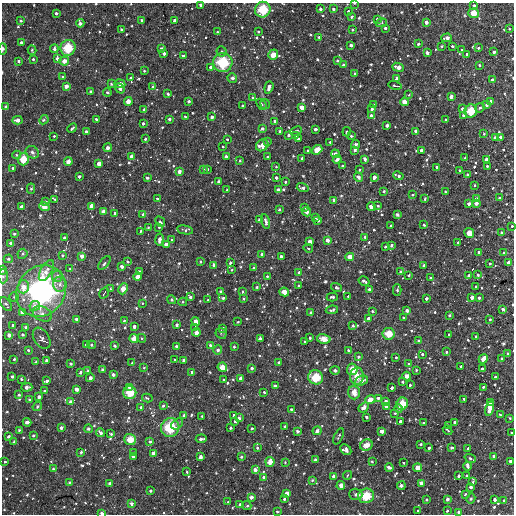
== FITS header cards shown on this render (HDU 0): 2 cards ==
NAXIS1  =                  512
NAXIS2  =                  512

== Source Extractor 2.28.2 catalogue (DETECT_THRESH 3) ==
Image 512 x 512 px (HDU 0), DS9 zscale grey, 1 PNG px = 1 image px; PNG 516 x 516 px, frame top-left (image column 1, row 512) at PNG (2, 3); each listed source drawn as its Kron ellipse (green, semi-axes under 4 px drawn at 4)
Background 3210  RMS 130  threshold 397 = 3 sigma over >= 5 px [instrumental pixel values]
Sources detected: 772; of the 772, the 500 brightest by FLUX_AUTO listed and drawn (272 fainter detections omitted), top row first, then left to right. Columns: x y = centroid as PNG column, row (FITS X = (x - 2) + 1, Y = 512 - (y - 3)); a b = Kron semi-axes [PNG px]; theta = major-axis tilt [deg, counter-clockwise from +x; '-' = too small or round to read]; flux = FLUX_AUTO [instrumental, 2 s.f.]
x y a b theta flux
354 3 3 2 - 1.4e+04
201 5 3 3 - 3.9e+04
474 5 3 3 - 2.0e+04
320 9 3 3 - 3.4e+04
333 9 3 3 - 2.1e+04
263 10 8 7 - 2.7e+05
348 11 3 3 - 2.2e+04
56 13 3 3 - 3.0e+04
473 13 5 5 - 1.5e+05
352 17 3 3 - 2.5e+04
377 19 3 3 - 2.7e+04
142 20 3 3 - 1.9e+04
174 20 4 3 - 4.6e+04
21 21 3 3 - 2.8e+04
426 22 4 3 - 4.9e+04
80 23 4 3 - 4.7e+04
382 23 5 4 - 1.4e+04
385 28 3 3 - 2.2e+04
121 29 3 2 - 1.9e+04
509 29 3 2 - 1.4e+04
353 30 3 3 - 1.8e+04
217 32 3 3 - 1.5e+04
258 32 3 3 - 1.8e+04
319 37 4 4 - 1.7e+04
447 38 5 3 - 6.5e+04
21 42 3 3 - 2.8e+04
418 44 3 3 - 2.7e+04
351 45 3 3 - 3.7e+04
442 46 3 3 - 1.5e+04
452 46 3 3 - 2.5e+04
68 48 8 7 - 2.7e+05
478 48 3 3 - 1.8e+04
3 49 5 3 - 2.6e+04
54 49 4 4 - 4.4e+04
161 49 3 3 - 2.8e+04
32 50 4 3 - 1.7e+04
462 50 3 2 - 1.5e+04
222 51 5 5 - 1.9e+04
494 52 3 3 - 2.9e+04
164 53 3 3 - 4.0e+04
427 53 3 3 - 4.3e+04
467 54 3 3 - 2.5e+04
273 55 5 5 - 1.2e+05
183 56 3 3 - 1.9e+04
33 59 3 3 - 1.9e+04
57 59 4 4 - 4.2e+04
337 60 3 3 - 1.8e+04
19 61 3 3 - 2.4e+04
64 61 5 4 - 7.4e+04
223 62 10 9 - 4.1e+05
343 65 3 3 - 2.5e+04
479 65 3 3 - 1.5e+04
211 67 3 3 - 3.4e+04
398 67 6 3 -20 7.4e+04
144 71 3 3 - 1.4e+04
355 74 3 3 - 1.3e+04
63 77 3 3 - 1.4e+04
131 78 3 3 - 1.9e+04
232 78 5 4 - 2.7e+04
397 78 4 3 - 2.2e+04
492 80 3 3 - 4.7e+04
111 84 3 3 - 1.6e+04
120 84 5 4 - 6.2e+04
395 85 6 2 -13 2.1e+04
66 86 4 3 - 5.8e+04
152 87 4 4 - 2.5e+04
269 87 6 3 72 6.7e+04
120 89 5 3 - 5.1e+04
91 91 3 3 - 2.8e+04
107 92 4 4 - 1.9e+04
168 94 3 3 - 2.5e+04
409 95 3 3 - 1.5e+04
451 96 4 3 - 5.2e+04
253 98 3 3 - 2.2e+04
128 101 4 4 - 9.4e+04
189 101 3 3 - 3.2e+04
491 101 4 3 - 5.3e+04
404 102 4 4 - 9.7e+04
261 104 6 4 -47 1.5e+04
265 104 5 4 - 1.9e+04
243 105 3 3 - 1.9e+04
374 105 3 3 - 1.8e+04
486 105 3 3 - 2.5e+04
6 107 3 3 - 2.9e+04
302 107 4 4 - 7.7e+04
480 108 5 4 - 2.7e+04
144 109 3 3 - 2.2e+04
372 109 3 3 - 2.5e+04
462 109 3 3 - 3.4e+04
471 111 6 6 - 2.3e+05
463 115 4 3 - 2.3e+04
185 116 3 2 - 1.8e+04
371 116 4 3 - 6.3e+04
212 117 3 3 - 3.9e+04
96 119 3 3 - 2.4e+04
169 119 3 3 - 3.3e+04
17 120 5 3 - 6.6e+04
44 120 5 4 - 2.0e+04
446 120 3 3 - 1.7e+04
275 121 3 3 - 2.9e+04
143 124 3 3 - 3.0e+04
387 125 3 3 - 4.5e+04
72 128 5 3 - 2.3e+04
262 128 3 3 - 2.2e+04
315 129 3 3 - 3.7e+04
280 131 3 3 - 2.8e+04
296 131 6 4 24 1.7e+04
416 131 4 3 - 5.0e+04
86 132 3 3 - 2.9e+04
347 132 4 3 - 1.4e+04
484 134 3 3 - 1.3e+04
289 135 4 4 - 3.1e+04
296 135 3 3 - 3.8e+04
54 136 3 3 - 2.0e+04
351 136 3 3 - 2.5e+04
501 137 3 3 - 4.7e+04
495 138 4 3 - 5.1e+04
145 139 3 3 - 2.3e+04
227 139 3 2 - 1.7e+04
298 139 3 3 - 2.3e+04
267 142 4 3 - 1.4e+04
330 142 3 3 - 1.4e+04
356 144 4 4 - 1.9e+04
262 145 7 5 39 1.0e+05
223 147 3 2 - 1.3e+04
108 148 4 4 - 2.9e+04
317 150 5 4 - 8.2e+04
355 150 4 3 - 3.5e+04
422 150 3 3 - 4.2e+04
307 151 3 3 - 2.0e+04
32 152 7 6 - 3.1e+04
335 154 4 4 - 5.8e+04
17 155 4 4 - 2.0e+04
226 156 3 3 - 4.0e+04
131 157 4 4 - 5.6e+04
267 157 3 3 - 2.1e+04
302 158 3 3 - 2.6e+04
465 158 3 3 - 1.5e+04
23 159 6 5 - 1.7e+05
337 159 4 3 - 3.1e+04
365 159 4 3 - 3.6e+04
487 160 4 4 - 7.8e+04
240 161 3 3 - 1.5e+04
68 162 4 4 - 7.5e+04
99 163 4 4 - 7.3e+04
276 166 3 3 - 1.5e+04
342 166 3 3 - 3.1e+04
487 166 3 3 - 1.7e+04
437 167 4 3 - 1.5e+04
13 168 3 3 - 2.6e+04
203 169 4 3 - 2.1e+04
207 169 3 3 - 3.0e+04
360 170 3 3 - 1.6e+04
459 170 3 3 - 2.3e+04
179 171 3 3 - 5.2e+04
468 175 3 3 - 2.4e+04
79 176 3 3 - 4.4e+04
398 176 5 3 - 3.1e+04
358 177 5 4 - 3.5e+04
374 177 4 3 - 5.5e+04
147 178 3 3 - 3.5e+04
276 178 3 3 - 3.1e+04
219 182 3 3 - 4.3e+04
285 182 3 3 - 1.7e+04
475 185 3 3 - 1.5e+04
303 188 6 3 -18 4.3e+04
31 189 5 4 - 1.7e+04
227 190 3 3 - 3.1e+04
278 190 3 3 - 4.2e+04
384 191 3 3 - 2.5e+04
445 192 3 3 - 1.7e+04
412 195 4 3 - 1.4e+04
476 198 3 3 - 1.8e+04
499 198 3 3 - 2.1e+04
55 199 4 3 - 1.8e+04
157 199 3 3 - 2.5e+04
425 199 3 3 - 1.4e+04
334 200 4 3 - 3.8e+04
46 202 3 3 - 3.8e+04
476 203 4 3 - 5.3e+04
469 204 3 3 - 3.8e+04
92 206 4 4 - 9.0e+04
378 206 3 3 - 1.8e+04
21 207 4 3 - 5.4e+04
44 207 5 4 - 1.1e+05
371 207 4 4 - 9.1e+04
305 208 4 3 - 1.7e+04
279 209 3 3 - 2.1e+04
103 211 4 3 - 5.9e+04
306 212 5 4 - 4.3e+04
115 213 3 3 - 2.3e+04
143 214 4 3 - 3.3e+04
397 215 4 3 - 2.0e+04
315 217 3 3 - 1.9e+04
259 220 3 3 - 2.8e+04
318 220 4 3 - 2.3e+04
266 221 7 3 -78 4.4e+04
160 222 5 4 - 1.8e+04
424 225 3 3 - 2.6e+04
391 226 3 3 - 1.5e+04
512 226 3 3 - 1.5e+04
148 227 3 3 - 1.5e+04
159 227 3 3 - 1.5e+04
185 230 8 4 -11 2.5e+04
140 231 3 3 - 1.7e+04
469 233 5 4 - 8.9e+04
501 233 4 3 - 1.9e+04
14 234 3 3 - 1.9e+04
365 237 3 3 - 2.7e+04
64 238 3 3 - 2.4e+04
159 239 6 3 80 6.0e+04
171 240 3 3 - 1.4e+04
327 240 4 3 - 6.2e+04
310 241 4 4 - 6.9e+04
458 242 3 3 - 1.7e+04
11 243 3 3 - 2.2e+04
166 245 4 4 - 8.1e+04
391 245 3 3 - 3.0e+04
385 247 3 2 - 1.5e+04
308 248 5 4 - 1.4e+04
479 252 3 3 - 2.3e+04
503 253 4 3 - 1.4e+04
22 254 5 4 - 1.8e+04
262 254 3 3 - 4.1e+04
63 256 3 3 - 1.6e+04
82 256 4 4 - 5.7e+04
281 256 3 3 - 4.6e+04
350 257 4 4 - 8.9e+04
8 259 4 4 - 2.4e+04
128 261 3 3 - 2.7e+04
200 262 3 3 - 1.6e+04
104 263 8 4 52 2.2e+04
230 263 3 3 - 2.8e+04
509 263 4 3 - 6.3e+04
490 264 3 3 - 1.9e+04
214 265 4 4 - 6.3e+04
424 265 3 3 - 2.5e+04
122 266 4 3 - 5.4e+04
254 268 3 3 - 2.8e+04
70 269 4 3 - 1.5e+04
3 270 4 3 - 2.2e+04
232 270 3 3 - 1.4e+04
46 271 12 5 60 7.7e+04
139 271 3 3 - 1.9e+04
299 272 3 3 - 3.0e+04
400 272 4 3 - 1.5e+04
409 275 3 3 - 1.8e+04
468 275 4 3 - 2.1e+04
478 275 3 3 - 1.8e+04
3 276 7 4 90 2.6e+04
57 276 5 5 - 5.1e+04
138 276 4 4 - 7.7e+04
267 276 3 3 - 1.7e+04
430 278 3 3 - 3.1e+04
364 281 6 3 -31 3.1e+04
60 284 7 7 - 4.3e+04
298 286 3 3 - 1.8e+04
476 286 3 3 - 1.7e+04
23 287 6 6 - 9.8e+04
257 287 3 3 - 1.4e+04
336 287 5 3 - 2.1e+04
110 289 3 3 - 1.7e+04
123 289 6 4 65 1.2e+05
369 289 3 3 - 2.0e+04
397 290 5 4 - 1.8e+04
41 291 27 24 52 2.1e+06
221 291 3 3 - 2.3e+04
243 292 3 3 - 1.6e+04
284 292 5 4 - 1.1e+05
104 293 6 2 56 1.9e+04
348 296 3 3 - 1.8e+04
14 297 5 5 - 1.8e+04
190 297 4 3 - 3.4e+04
332 297 5 3 - 2.9e+04
472 297 4 3 - 5.6e+04
223 298 4 3 - 2.4e+04
426 298 3 3 - 3.5e+04
479 298 3 3 - 2.3e+04
243 299 3 3 - 1.8e+04
172 300 4 4 - 1.6e+04
208 300 3 3 - 2.0e+04
183 302 4 4 - 1.5e+04
142 303 3 3 - 1.4e+04
6 304 8 4 -56 2.8e+04
35 306 5 5 - 4.6e+04
503 309 3 3 - 3.4e+04
332 310 6 3 10 2.9e+04
372 311 3 3 - 1.7e+04
407 311 4 3 - 6.2e+04
22 312 4 4 - 5.4e+04
311 313 4 3 - 4.7e+04
42 314 10 7 -25 5.2e+04
449 315 3 3 - 2.1e+04
368 318 3 3 - 4.7e+04
403 318 3 3 - 2.2e+04
76 319 3 3 - 3.2e+04
490 319 3 3 - 1.4e+04
124 321 3 3 - 1.8e+04
195 321 4 4 - 7.0e+04
238 322 3 3 - 1.4e+04
13 325 3 3 - 2.1e+04
177 325 3 3 - 3.6e+04
134 326 3 3 - 5.0e+04
353 326 3 3 - 1.8e+04
26 327 3 3 - 4.3e+04
195 328 4 3 - 2.2e+04
223 328 3 3 - 1.8e+04
196 332 4 4 - 7.4e+04
221 333 6 5 - 1.6e+04
22 334 3 3 - 2.1e+04
389 334 6 5 - 1.8e+05
9 335 4 4 - 5.5e+04
449 335 3 3 - 1.8e+04
476 336 3 3 - 1.4e+04
42 338 11 7 -58 4.3e+04
134 338 4 4 - 1.0e+05
141 338 4 4 - 1.6e+04
310 338 3 3 - 1.7e+04
260 339 4 3 - 5.9e+04
324 339 7 4 -11 8.0e+04
419 341 3 3 - 3.3e+04
305 342 3 3 - 2.4e+04
86 344 3 3 - 1.7e+04
92 345 4 4 - 1.7e+04
210 345 4 4 - 2.6e+04
115 346 3 3 - 2.3e+04
176 346 3 3 - 3.4e+04
234 347 3 3 - 1.8e+04
28 350 3 3 - 1.9e+04
218 350 4 4 - 2.8e+04
348 350 3 3 - 2.9e+04
446 352 3 3 - 2.1e+04
422 354 3 3 - 1.9e+04
507 354 3 3 - 2.6e+04
359 357 3 3 - 3.1e+04
396 357 3 3 - 1.6e+04
502 358 3 3 - 1.8e+04
14 359 3 3 - 2.1e+04
483 359 5 4 - 1.1e+05
46 360 3 3 - 3.2e+04
175 360 3 3 - 1.9e+04
183 360 3 3 - 3.3e+04
36 362 3 3 - 1.9e+04
279 362 3 3 - 2.8e+04
132 363 3 3 - 2.2e+04
70 364 3 3 - 1.9e+04
408 364 3 3 - 1.7e+04
461 366 3 3 - 2.7e+04
222 367 5 4 - 1.2e+05
144 368 3 3 - 1.5e+04
252 368 3 3 - 3.2e+04
102 369 3 3 - 2.0e+04
352 369 6 5 - 1.3e+05
482 369 3 3 - 2.3e+04
335 370 4 4 - 2.6e+04
416 370 3 3 - 1.4e+04
88 371 4 3 - 2.0e+04
80 372 3 3 - 2.9e+04
192 372 3 3 - 2.3e+04
113 375 3 3 - 3.5e+04
357 376 8 7 - 1.0e+05
407 376 4 4 - 8.1e+04
12 377 3 3 - 2.9e+04
316 377 7 7 - 2.4e+05
495 377 3 3 - 1.9e+04
90 378 4 3 - 5.4e+04
240 378 3 3 - 4.4e+04
21 379 3 3 - 1.8e+04
224 380 3 3 - 1.7e+04
47 381 4 3 - 3.0e+04
361 381 6 4 24 6.9e+04
403 382 3 3 - 1.8e+04
410 385 3 3 - 2.2e+04
275 386 3 3 - 4.8e+04
27 387 5 3 - 5.5e+04
129 387 4 3 - 2.6e+04
483 387 3 3 - 2.3e+04
392 388 3 3 - 3.7e+04
76 389 4 4 - 6.3e+04
44 391 3 3 - 2.1e+04
264 392 3 3 - 1.4e+04
354 392 7 6 - 8.2e+04
130 393 6 6 - 2.1e+05
19 395 3 3 - 2.6e+04
39 397 4 3 - 4.3e+04
147 398 5 3 - 1.5e+04
378 398 4 3 - 1.9e+04
370 399 5 4 - 6.4e+04
464 399 3 3 - 2.1e+04
29 400 3 3 - 1.9e+04
386 401 3 3 - 3.1e+04
71 402 4 3 - 6.2e+04
490 403 3 3 - 5.8e+04
402 404 6 5 - 1.9e+05
37 406 5 4 - 2.4e+04
163 406 3 3 - 2.2e+04
386 406 4 4 - 6.0e+04
141 407 3 3 - 2.5e+04
364 407 6 4 41 4.2e+04
398 408 4 3 - 2.6e+04
291 409 3 3 - 1.5e+04
490 409 7 4 76 1.3e+05
395 413 3 3 - 1.5e+04
184 415 3 3 - 3.7e+04
234 415 3 3 - 2.3e+04
500 415 4 3 - 1.6e+04
202 416 3 3 - 1.9e+04
366 417 3 3 - 2.8e+04
239 418 3 3 - 2.4e+04
510 418 3 3 - 1.5e+04
235 421 3 3 - 2.6e+04
400 421 3 3 - 3.6e+04
27 422 4 3 - 4.8e+04
455 422 3 3 - 4.5e+04
424 423 3 3 - 2.1e+04
177 424 6 4 41 3.0e+04
285 426 3 3 - 1.5e+04
449 426 3 3 - 2.5e+04
170 427 9 9 - 3.6e+05
61 428 3 3 - 3.9e+04
230 428 3 3 - 2.6e+04
252 428 3 3 - 1.6e+04
88 429 4 4 - 2.1e+04
19 430 3 3 - 1.8e+04
448 430 5 2 - 1.4e+04
298 431 3 3 - 3.5e+04
317 431 5 4 - 3.0e+04
382 431 4 4 - 6.2e+04
100 433 4 3 - 3.5e+04
512 433 3 3 - 2.1e+04
111 434 3 3 - 1.9e+04
33 435 4 4 - 1.7e+04
339 436 9 3 67 2.0e+04
8 437 3 3 - 3.8e+04
130 439 6 5 - 1.6e+05
201 439 5 3 - 4.2e+04
14 441 3 3 - 1.7e+04
150 442 4 3 - 2.6e+04
421 444 3 3 - 2.3e+04
366 445 6 5 - 8.9e+04
257 448 4 3 - 1.9e+04
429 448 3 3 - 2.7e+04
452 448 4 3 - 2.4e+04
468 448 3 3 - 1.8e+04
346 450 6 4 -43 5.9e+04
81 452 3 3 - 2.4e+04
134 453 3 3 - 1.9e+04
153 453 4 3 - 5.1e+04
494 456 4 3 - 5.3e+04
133 457 4 3 - 3.9e+04
200 457 4 3 - 5.1e+04
241 457 3 3 - 2.3e+04
470 458 6 3 -20 1.9e+04
315 460 3 3 - 3.8e+04
5 461 3 3 - 2.0e+04
372 461 3 2 - 1.5e+04
510 461 3 3 - 3.6e+04
270 462 5 4 - 1.2e+05
285 462 4 3 - 1.6e+04
404 463 3 2 - 1.5e+04
468 466 4 3 - 3.9e+04
389 467 4 3 - 3.6e+04
417 468 4 4 - 1.0e+05
53 469 4 4 - 2.3e+04
255 470 4 4 - 6.0e+04
187 472 3 3 - 1.4e+04
348 475 4 3 - 1.6e+04
467 475 3 3 - 2.0e+04
334 476 4 4 - 6.7e+04
458 476 3 3 - 2.9e+04
263 477 3 3 - 2.6e+04
312 480 3 3 - 1.4e+04
473 482 3 3 - 1.8e+04
69 483 3 3 - 1.8e+04
109 483 3 3 - 3.1e+04
421 483 4 3 - 5.7e+04
341 485 4 4 - 8.0e+04
401 486 4 4 - 4.0e+04
471 487 3 3 - 3.2e+04
150 491 3 3 - 2.9e+04
287 493 4 4 - 7.0e+04
356 494 6 6 - 2.3e+04
465 494 3 2 - 1.6e+04
366 496 8 7 - 2.6e+05
251 497 3 3 - 4.8e+04
284 499 3 3 - 2.0e+04
447 499 3 3 - 4.0e+04
471 499 5 4 - 1.8e+04
426 500 3 3 - 2.2e+04
495 500 3 3 - 4.3e+04
504 500 3 3 - 2.2e+04
228 502 3 3 - 1.6e+04
131 504 4 3 - 4.2e+04
240 504 3 2 - 1.4e+04
247 506 4 4 - 1.6e+04
418 510 3 3 - 2.6e+04
447 511 3 3 - 2.0e+04
277 512 3 3 - 1.8e+04
458 512 3 3 - 2.2e+04
102 513 4 3 - 3.9e+04
At the frame edge (FLAGS 8, measured only in part): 10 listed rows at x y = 354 3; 201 5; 3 49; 512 226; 3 270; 3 276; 512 433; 8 437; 458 512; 102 513
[272 fainter detections neither listed nor drawn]

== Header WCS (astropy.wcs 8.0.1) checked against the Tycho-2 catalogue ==
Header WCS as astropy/WCSLIB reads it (CRVAL/CRPIX/CD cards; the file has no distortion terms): RA---TAN/DEC--TAN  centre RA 17:30:00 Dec +54:23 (262.50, +54.39 deg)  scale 3.52 arcsec/px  FOV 30.0' x 30.0'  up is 0 deg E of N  parity normal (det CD < 0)
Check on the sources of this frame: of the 60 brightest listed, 14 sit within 5.3 arcsec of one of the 16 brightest Tycho-2 stars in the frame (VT <= 12.09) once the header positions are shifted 1.28 arcsec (1.11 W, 0.64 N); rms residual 1.97 arcsec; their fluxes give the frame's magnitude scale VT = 24.50 - 2.5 log10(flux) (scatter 0.32 mag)
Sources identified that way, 14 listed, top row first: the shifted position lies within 5.3 arcsec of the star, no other Tycho-2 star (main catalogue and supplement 1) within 10.6 arcsec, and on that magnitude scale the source's flux lands within +1.5 / -3 mag of the star's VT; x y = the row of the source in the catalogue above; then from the Tycho-2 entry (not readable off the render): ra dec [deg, ICRS J2000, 3 dp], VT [Tycho-2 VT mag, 2 dp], TYC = Tycho-2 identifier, HIP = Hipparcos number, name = IAU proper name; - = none
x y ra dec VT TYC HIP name
263 10 262.491 +54.631 10.56 3892-321-1 - -
473 13 262.135 +54.627 11.92 3892-386-1 - -
68 48 262.819 +54.594 11.07 3892-404-1 - -
223 62 262.558 +54.579 9.95 3892-470-1 - -
471 111 262.141 +54.532 10.83 3892-336-1 - -
23 159 262.893 +54.485 11.58 3892-1333-1 - -
41 291 262.862 +54.356 7.22 3888-1532-1 85759 -
389 334 262.280 +54.314 11.65 3888-237-1 - -
483 359 262.122 +54.290 12.06 3888-180-1 - -
352 369 262.342 +54.280 12.09 3888-177-1 - -
316 377 262.403 +54.272 10.89 3888-169-1 - -
402 404 262.258 +54.246 11.91 3888-104-1 - -
170 427 262.646 +54.224 10.08 3888-89-1 - -
366 496 262.318 +54.156 10.75 3888-161-1 - -